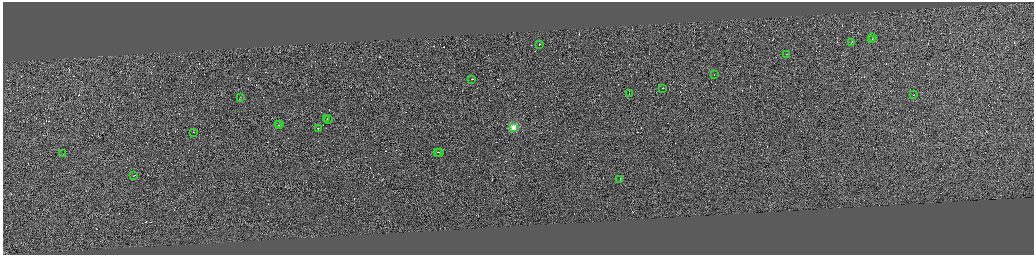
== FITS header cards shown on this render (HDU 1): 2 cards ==
NAXIS1  =                 4125
NAXIS2  =                 1010

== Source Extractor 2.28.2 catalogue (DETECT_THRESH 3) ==
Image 4125 x 1010 px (HDU 1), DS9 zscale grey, zoomed out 1/4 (1 PNG px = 4 x 4 image px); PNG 1036 x 257 px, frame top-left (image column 4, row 1009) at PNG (3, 2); each listed source drawn as its Kron ellipse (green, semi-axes under 4 px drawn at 4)
Background 0.96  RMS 3.9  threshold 11.6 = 3 sigma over >= 5 px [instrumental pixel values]
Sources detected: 457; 434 cannot appear on this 1/4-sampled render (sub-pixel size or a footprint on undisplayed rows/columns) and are neither listed nor drawn; the other 23 listed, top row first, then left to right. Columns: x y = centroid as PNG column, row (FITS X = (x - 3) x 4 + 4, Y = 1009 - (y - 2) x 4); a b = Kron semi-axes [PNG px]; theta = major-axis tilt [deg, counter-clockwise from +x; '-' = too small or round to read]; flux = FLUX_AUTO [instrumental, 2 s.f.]
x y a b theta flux
872 37 2 1 - 15000
872 39 2 1 - 24000
851 42 2 1 - 17000
539 44 2 1 - 24000
786 54 2 1 - 25000
714 75 2 1 - 19000
471 79 2 1 - 16000
662 88 2 1 - 27000
629 93 2 1 - 16000
913 95 2 1 - 27000
240 97 2 1 - 12000
326 118 2 1 - 13000
328 120 2 1 - 26000
280 124 2 1 - 21000
278 125 2 1 - 16000
513 127 2 2 - 130000
318 129 3 1 - 21000
193 132 2 1 - 12000
438 152 2 1 - 18000
440 152 2 1 - 31000
63 153 2 1 - 9600
134 175 2 1 - 16000
620 179 2 1 - 18000
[434 sub-pixel or undisplayed-footprint detections neither listed nor drawn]